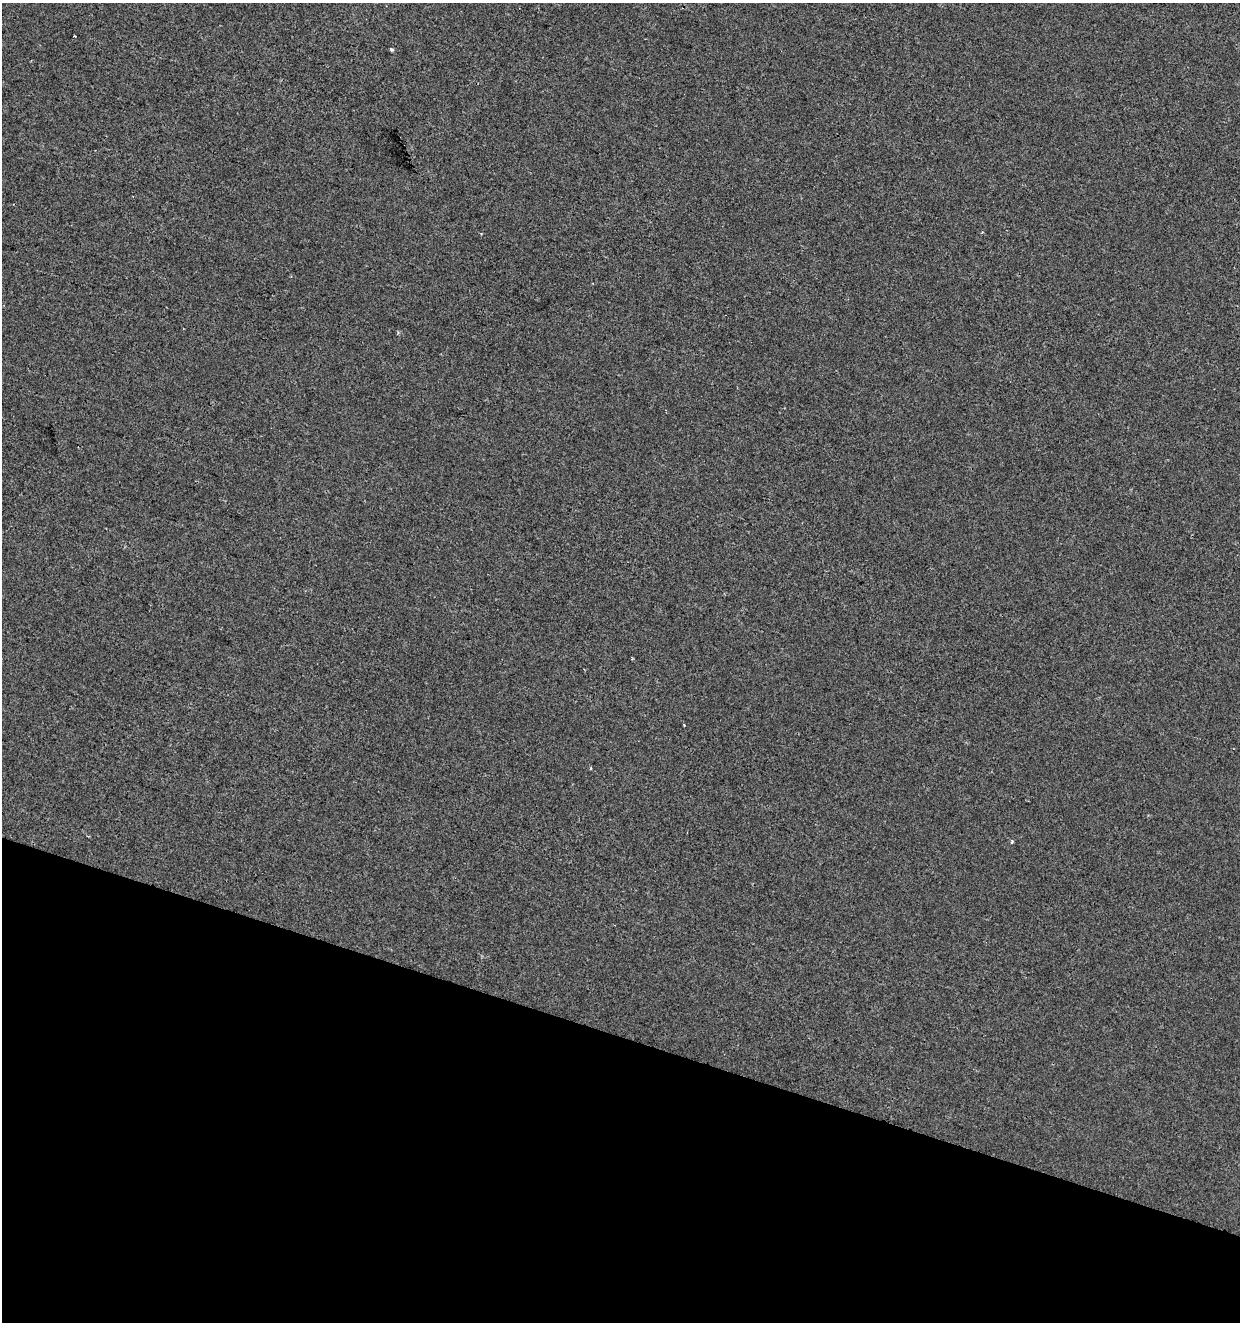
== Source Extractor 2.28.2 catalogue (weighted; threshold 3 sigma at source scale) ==
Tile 15 of 4 x 4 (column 3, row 4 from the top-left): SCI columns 2696-3933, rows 8-1327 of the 5452 x 5285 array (HDU 1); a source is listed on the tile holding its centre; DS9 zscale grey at full resolution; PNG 1242 x 1324 px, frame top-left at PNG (2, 3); no overlay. Shown black and unused: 22% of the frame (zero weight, under 2 of 3 exposures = <1% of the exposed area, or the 3 px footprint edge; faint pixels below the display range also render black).
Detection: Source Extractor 2.28.2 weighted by HDU 2 'WHT'; one run over the whole footprint, this tile lists its part. Background -3.79e-04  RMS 0.0041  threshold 0.0187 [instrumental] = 3 sigma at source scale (4.5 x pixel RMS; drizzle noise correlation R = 1.50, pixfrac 1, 0.0396/0.0396 arcsec/px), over >= 5 px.
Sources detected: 6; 1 cosmic-ray / hot-pixel residue — not listed; the other 5 listed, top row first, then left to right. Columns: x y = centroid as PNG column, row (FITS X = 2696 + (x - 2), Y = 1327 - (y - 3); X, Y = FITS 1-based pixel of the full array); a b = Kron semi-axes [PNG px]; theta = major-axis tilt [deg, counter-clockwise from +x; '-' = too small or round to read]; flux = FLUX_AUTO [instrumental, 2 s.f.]
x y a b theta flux
75 36 3 2 - 0.36
391 49 4 3 - 0.84
684 725 3 2 - 0.34
591 768 4 2 - 0.42
1011 842 5 3 - 0.76